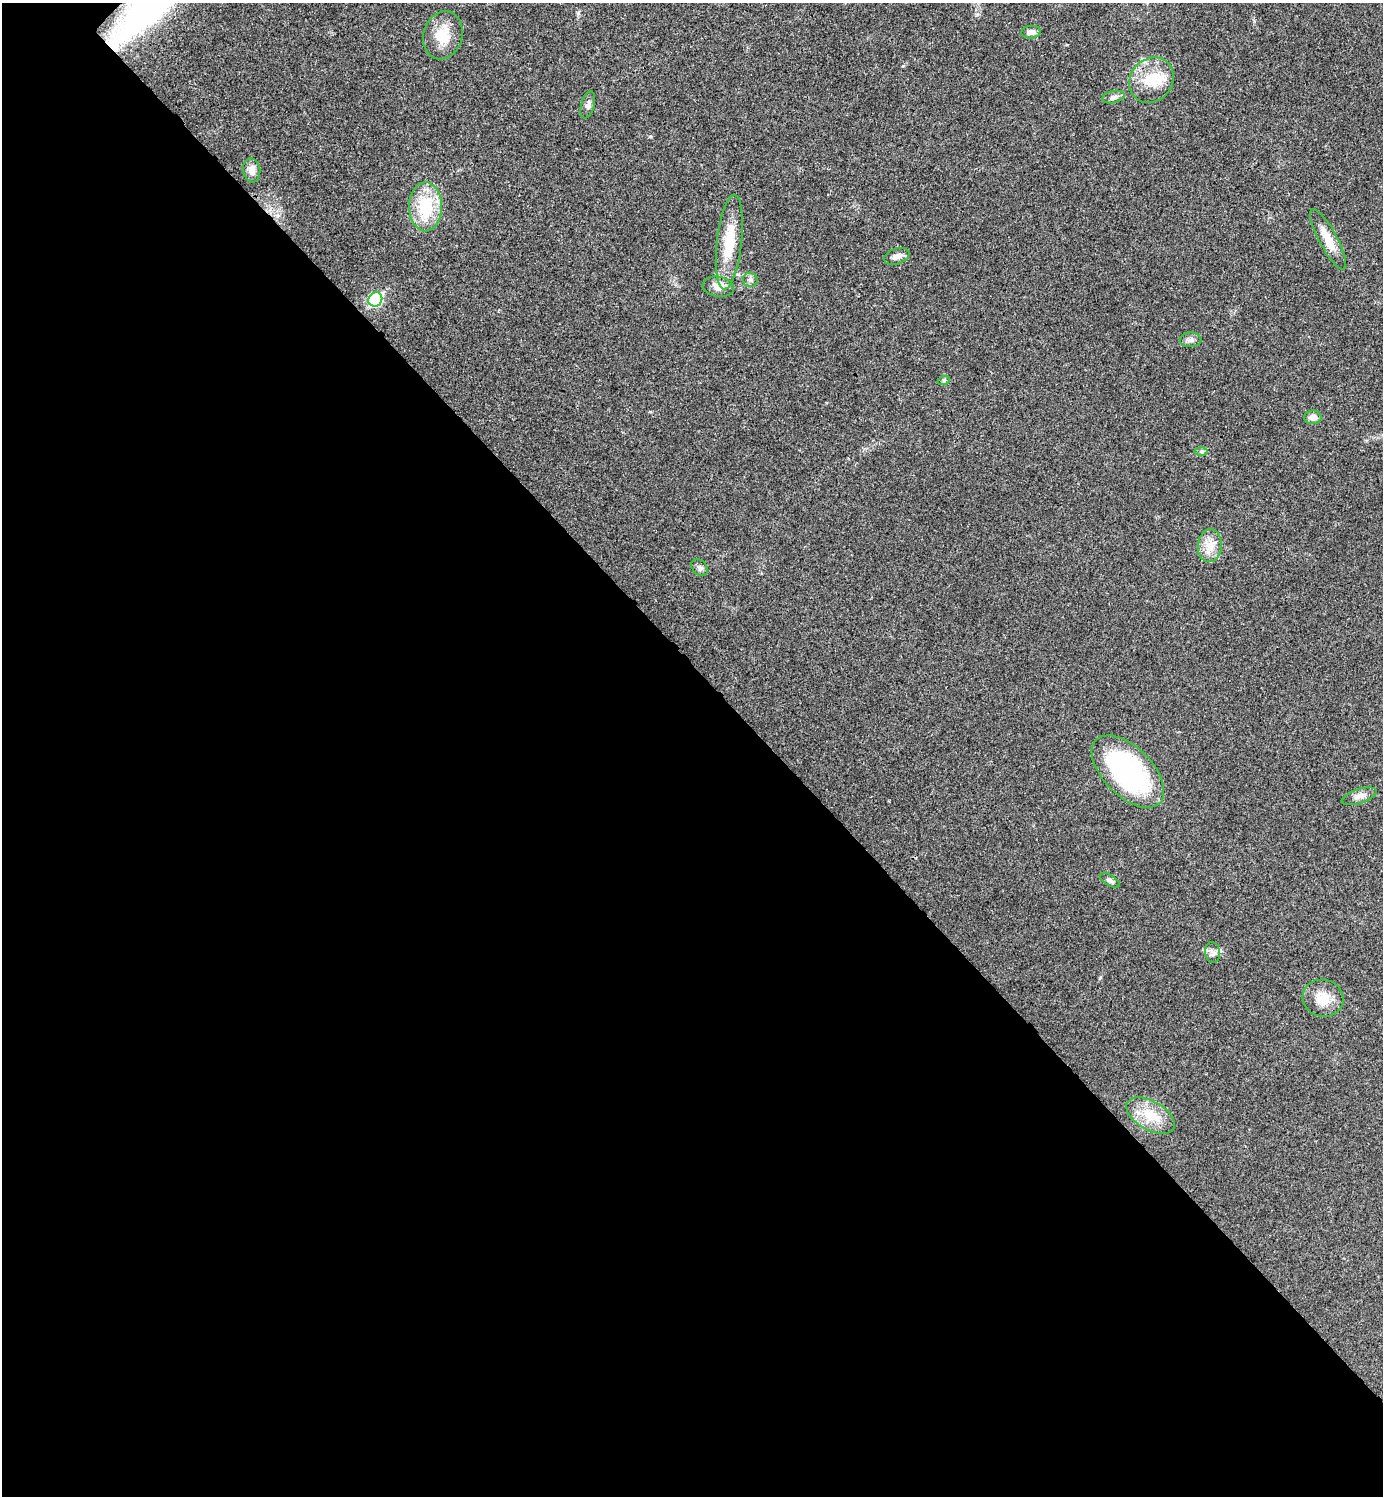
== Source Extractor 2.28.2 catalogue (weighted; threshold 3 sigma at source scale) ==
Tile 14 of 4 x 4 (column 2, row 4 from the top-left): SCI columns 1540-2920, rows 7-1500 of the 5984 x 5984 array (HDU 1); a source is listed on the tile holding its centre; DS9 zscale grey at full resolution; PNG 1385 x 1498 px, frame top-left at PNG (2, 3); each listed source drawn as its Kron ellipse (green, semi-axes under 4 px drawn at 4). Shown black and unused: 56% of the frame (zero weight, under 3 of 4 exposures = <1% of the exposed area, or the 3 px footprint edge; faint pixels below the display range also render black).
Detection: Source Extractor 2.28.2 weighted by HDU 2 'WHT'; one run over the whole footprint, this tile lists its part. Background 0.0196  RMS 0.0056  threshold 0.0252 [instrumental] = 3 sigma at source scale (4.5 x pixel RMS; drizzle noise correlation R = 1.50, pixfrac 1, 0.05/0.05 arcsec/px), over >= 5 px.
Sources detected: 25; all 25 listed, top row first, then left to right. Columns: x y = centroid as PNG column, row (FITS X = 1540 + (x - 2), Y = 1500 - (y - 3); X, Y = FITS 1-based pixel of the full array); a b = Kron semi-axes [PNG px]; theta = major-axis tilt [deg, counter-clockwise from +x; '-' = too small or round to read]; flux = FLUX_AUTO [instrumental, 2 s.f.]
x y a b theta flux
1031 32 10 6 6 2.6
443 35 24 19 73 13
1151 80 24 21 49 17
1113 97 11 6 12 1.9
588 105 14 7 76 2.4
252 170 12 8 -80 4
425 207 24 16 -89 25
1328 239 34 9 -61 9.8
729 242 48 12 83 21
897 256 13 7 19 3.3
750 280 7 7 - 1.7
718 287 16 10 -9 4.8
375 299 7 6 - 55
1191 340 10 7 1 2.3
944 380 6 4 18 0.9
1313 417 9 7 1 3.3
1201 452 7 4 0 1.1
1210 545 16 12 86 7.2
700 568 9 7 -45 1.7
1128 771 45 24 -45 84
1359 796 18 7 19 3.3
1110 880 11 5 -32 1.7
1213 953 10 7 -84 2.4
1323 998 20 18 -14 10
1150 1116 27 14 -30 13
Unlisted compact peaks at least as high as the median listed source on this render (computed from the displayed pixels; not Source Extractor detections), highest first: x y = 650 136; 578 13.